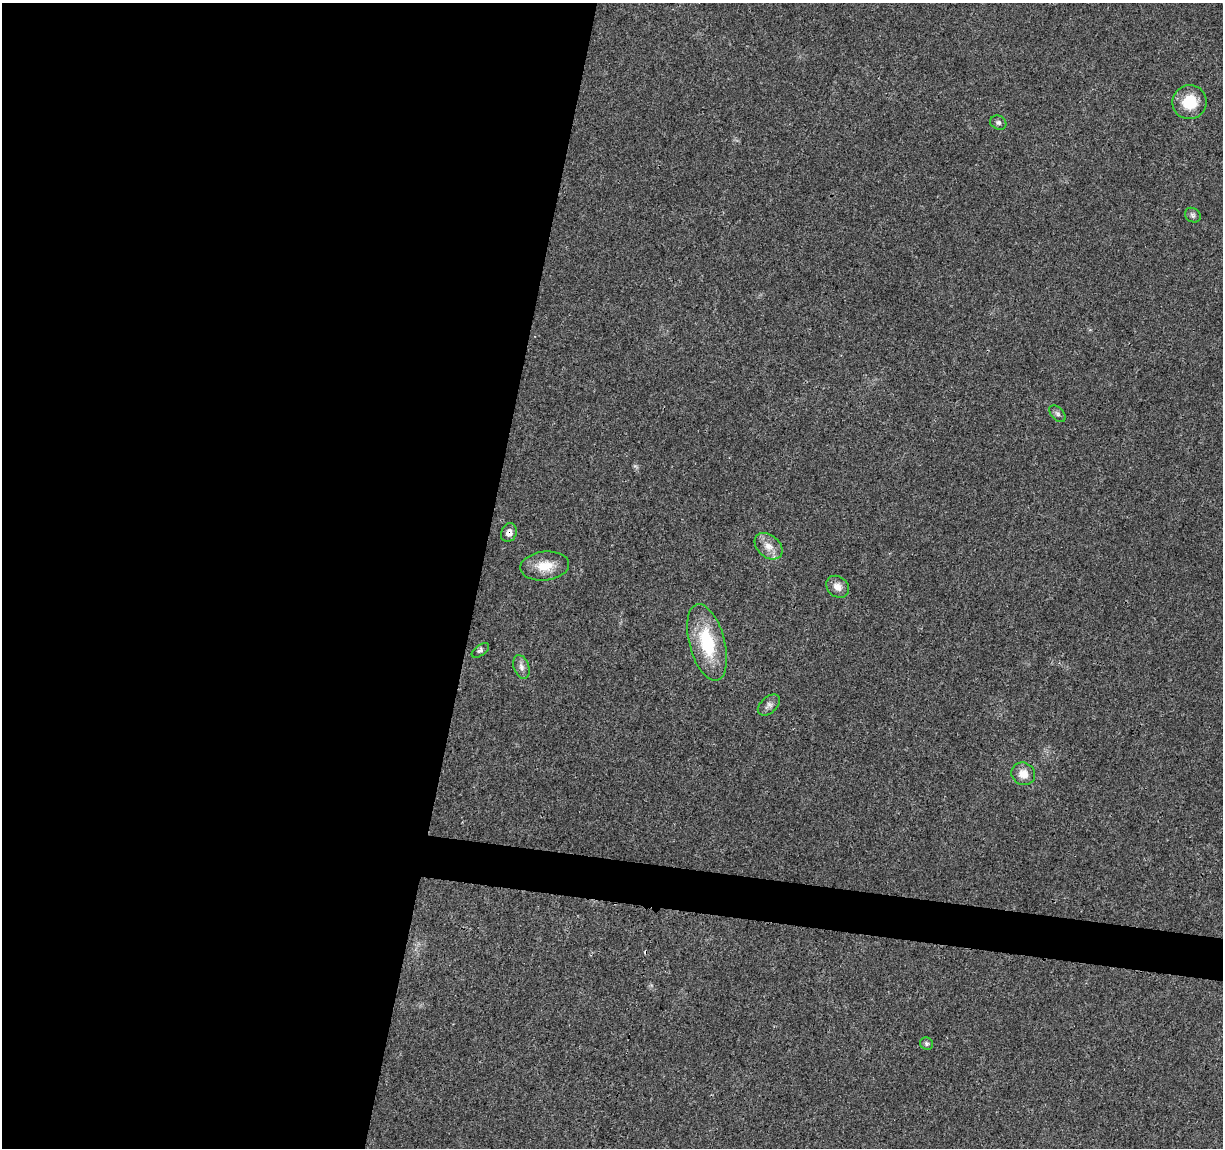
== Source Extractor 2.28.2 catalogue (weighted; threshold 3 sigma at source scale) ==
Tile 5 of 4 x 4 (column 1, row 2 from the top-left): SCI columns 6-1226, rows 2526-3671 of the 4900 x 5106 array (HDU 1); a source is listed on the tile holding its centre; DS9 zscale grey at full resolution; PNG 1225 x 1150 px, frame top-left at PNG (2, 3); each listed source drawn as its Kron ellipse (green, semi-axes under 4 px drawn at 4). Shown black and unused: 42% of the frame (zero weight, under 3 of 4 exposures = <1% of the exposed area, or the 3 px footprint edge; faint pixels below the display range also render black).
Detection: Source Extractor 2.28.2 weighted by HDU 2 'WHT'; one run over the whole footprint, this tile lists its part. Background 0.0199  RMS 0.0029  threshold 0.0128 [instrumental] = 3 sigma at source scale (4.5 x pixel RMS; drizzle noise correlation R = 1.50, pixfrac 1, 0.0396/0.0396 arcsec/px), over >= 5 px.
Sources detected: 15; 1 cosmic-ray / hot-pixel residue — neither listed nor drawn; the other 14 listed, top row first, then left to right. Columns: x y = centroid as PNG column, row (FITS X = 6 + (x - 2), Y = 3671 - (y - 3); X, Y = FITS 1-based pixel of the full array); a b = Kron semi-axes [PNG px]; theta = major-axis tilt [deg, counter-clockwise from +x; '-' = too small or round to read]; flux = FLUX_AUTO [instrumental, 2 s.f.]
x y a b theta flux
1189 102 17 17 - 7.6
998 123 8 7 - 0.74
1193 215 8 7 - 0.76
1057 414 10 6 -45 0.75
509 533 10 7 67 1.4
768 546 15 11 -41 2.9
545 566 24 14 6 5.3
838 587 12 10 -40 2.1
707 642 39 18 -75 16
480 650 10 5 37 0.75
521 667 12 7 -70 1.3
769 705 13 8 41 1.3
1023 774 12 11 - 2.9
926 1044 7 6 - 0.62
Overlapping masked pixels (flux is a lower limit): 1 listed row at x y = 509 533